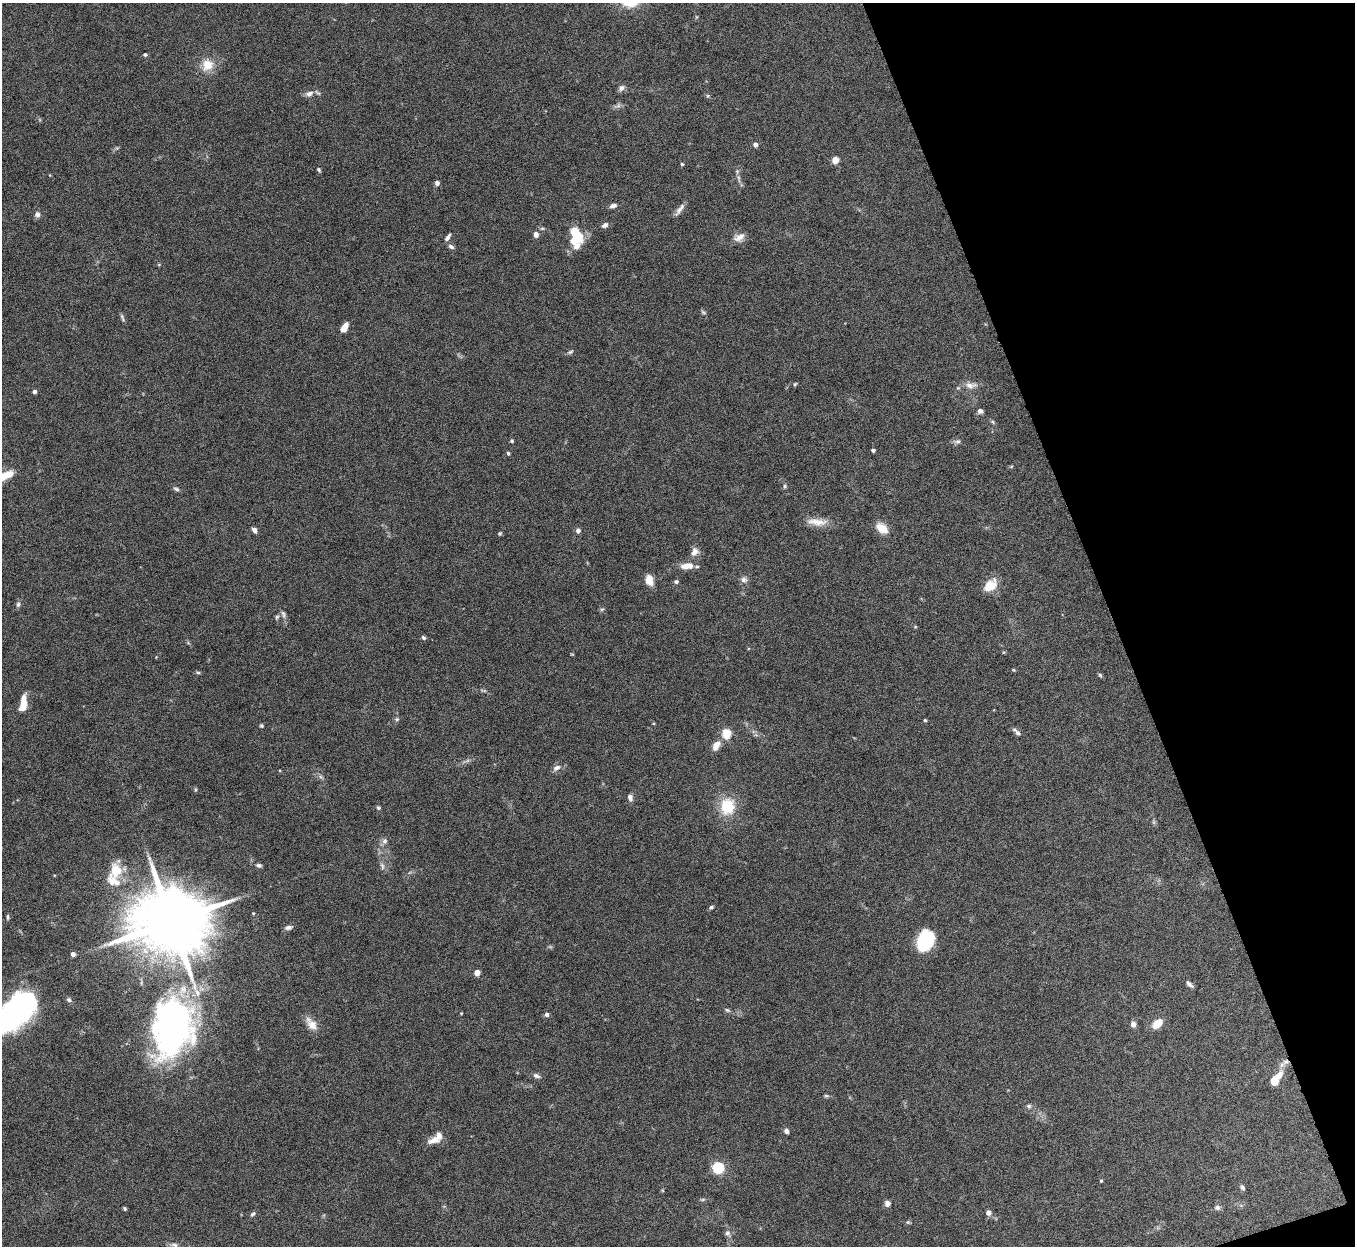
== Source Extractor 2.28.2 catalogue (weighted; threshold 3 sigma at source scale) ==
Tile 12 of 4 x 4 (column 4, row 3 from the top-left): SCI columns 4063-5415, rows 1396-2639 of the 5419 x 5403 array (HDU 1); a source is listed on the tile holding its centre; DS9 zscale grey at full resolution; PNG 1357 x 1248 px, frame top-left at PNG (2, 3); no overlay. Shown black and unused: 18% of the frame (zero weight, under 8 of 15 exposures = <1% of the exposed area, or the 3 px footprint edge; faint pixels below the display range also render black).
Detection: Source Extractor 2.28.2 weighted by HDU 2 'WHT'; one run over the whole footprint, this tile lists its part. Background 0.163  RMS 0.0048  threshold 0.0196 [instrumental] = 3 sigma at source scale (4.09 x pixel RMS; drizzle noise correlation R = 1.36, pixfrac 0.8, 0.05/0.05 arcsec/px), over >= 5 px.
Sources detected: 113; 2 too faint to see at this stretch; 1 inside a brighter object's white glare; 1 cosmic-ray / hot-pixel residue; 1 long thin detection or spike segment (spike, bleed or trail) — not listed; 3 inside a brighter listed object's ellipse — not listed separately; the other 105 listed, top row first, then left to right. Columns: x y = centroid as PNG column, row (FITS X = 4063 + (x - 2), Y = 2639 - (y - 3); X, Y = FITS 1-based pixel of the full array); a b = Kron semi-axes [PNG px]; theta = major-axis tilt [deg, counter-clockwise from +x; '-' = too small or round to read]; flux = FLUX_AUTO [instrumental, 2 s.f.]
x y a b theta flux
145 55 5 4 - 0.65
207 65 15 13 51 7.2
621 88 9 6 64 1.5
309 94 12 8 15 2.3
708 96 5 5 - 0.59
755 144 4 4 - 1.9
835 160 4 4 - 11
682 164 3 3 - 0.64
319 170 6 4 -59 0.64
739 178 7 4 -71 0.94
437 183 5 5 - 1.5
613 206 7 5 12 1.9
679 210 15 6 55 2.2
37 214 7 6 - 1.5
605 225 7 5 28 1.5
574 232 22 9 -42 8.9
536 234 7 6 - 1.9
447 237 10 4 52 1.4
739 237 15 8 31 3.1
577 246 21 9 45 4.2
451 247 8 5 -27 1.2
703 312 8 4 -36 0.65
122 317 12 4 -70 0.91
344 328 10 6 55 4.1
570 352 8 4 35 0.77
795 384 5 4 - 0.53
970 385 18 8 1 3.3
34 392 4 4 - 1.4
980 411 6 6 - 1.4
512 441 5 4 - 0.63
958 441 8 5 5 1.1
873 450 4 3 - 0.9
508 453 5 4 - 0.62
3 476 23 7 22 10
784 486 6 4 -90 0.61
176 489 9 4 -25 0.91
817 522 30 9 -4 5.4
882 528 15 10 -37 5.3
254 530 6 5 - 1.7
578 531 6 5 - 1.4
500 533 5 4 - 0.61
694 552 12 8 63 2.6
687 566 15 7 7 5.1
649 580 13 8 -76 4.2
744 580 9 8 - 1.6
676 582 5 4 - 0.86
990 586 16 10 39 7.8
18 604 7 5 73 1.1
602 609 6 4 18 0.6
283 614 12 5 -73 1.4
277 617 6 5 - 0.78
423 637 6 5 - 0.76
198 672 6 4 -1 0.6
1100 675 6 4 -46 0.6
23 704 18 7 81 6.8
397 719 5 5 - 0.72
925 720 4 3 - 0.5
261 726 4 4 - 0.61
1017 732 13 5 -43 1.4
727 733 5 5 - 22
716 745 11 7 60 4.1
557 768 12 7 30 1.9
195 790 5 3 - 0.48
630 797 8 5 -73 1.8
727 807 17 15 -89 15
378 808 5 4 - 0.61
384 841 8 7 - 1.5
259 865 7 5 -11 1
382 866 12 5 -73 1.4
116 870 14 11 87 9.8
711 907 5 4 - 0.77
253 913 4 3 - 0.37
171 921 19 16 1 5300
288 927 9 5 6 1.5
924 941 19 13 66 26
73 954 4 4 - 1.5
477 973 4 4 - 6.2
1189 984 11 5 -43 1.3
69 1000 7 6 - 0.91
727 1010 7 4 -43 0.71
461 1013 4 3 - 0.32
546 1014 5 5 - 1.4
11 1016 49 28 30 78
1157 1023 11 7 44 6.7
312 1024 18 10 -52 4.7
1133 1024 6 6 - 2
173 1027 70 48 81 150
1279 1075 12 8 50 4.2
536 1076 10 6 -21 1.3
1274 1081 7 6 - 6.6
826 1096 6 4 -1 0.64
1029 1106 7 5 -1 0.87
786 1131 6 6 - 1.3
435 1140 18 9 19 4.1
718 1168 5 5 - 49
1101 1181 4 3 - 0.5
1242 1187 6 4 -53 1
887 1203 5 5 - 2.3
1217 1207 8 6 -2 1.1
125 1208 5 4 - 0.6
988 1213 6 5 - 1.8
253 1214 8 4 37 0.88
908 1222 6 4 43 0.61
728 1233 8 7 - 1.4
175 1245 9 5 -9 1.3
Isophote crosses this tile's border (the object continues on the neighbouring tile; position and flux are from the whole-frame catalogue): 2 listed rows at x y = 3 476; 11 1016